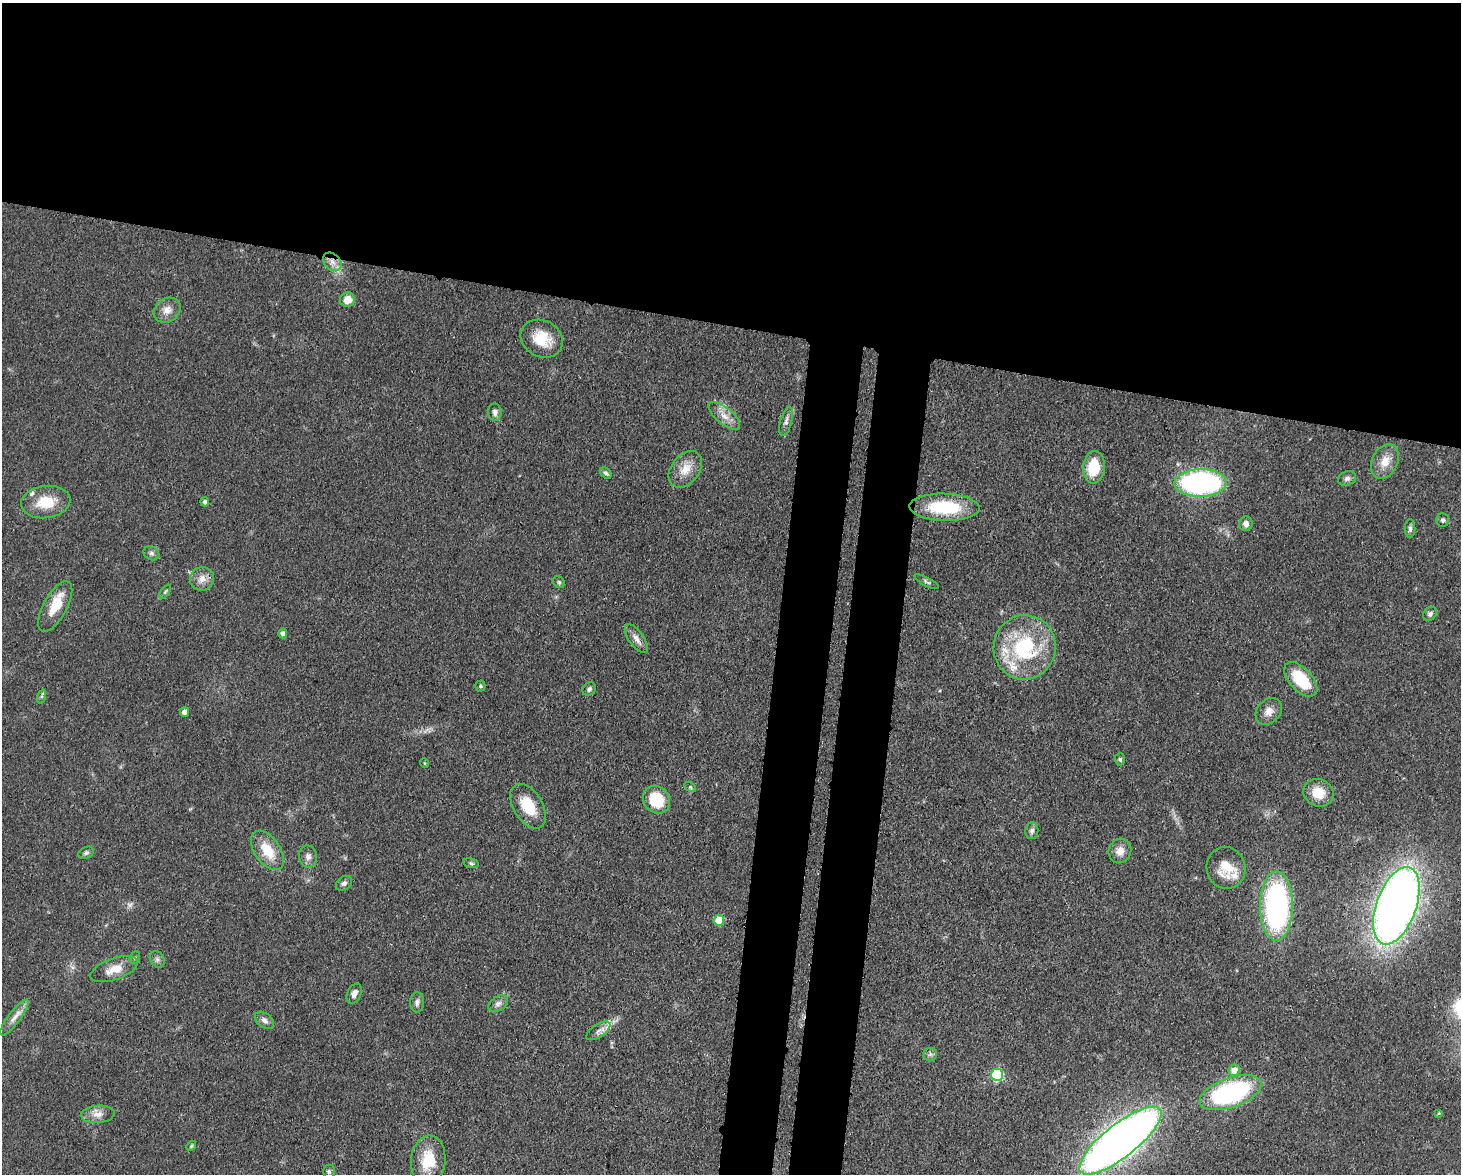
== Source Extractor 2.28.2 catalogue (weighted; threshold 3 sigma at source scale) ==
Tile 2 of 3 x 4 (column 2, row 1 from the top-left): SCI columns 1760-3218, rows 3595-4766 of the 4863 x 4839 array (HDU 1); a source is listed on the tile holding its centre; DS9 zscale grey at full resolution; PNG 1463 x 1176 px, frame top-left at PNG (2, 3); each listed source drawn as its Kron ellipse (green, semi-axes under 4 px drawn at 4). Shown black and unused: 33% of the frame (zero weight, under 3 of 4 exposures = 9% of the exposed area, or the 3 px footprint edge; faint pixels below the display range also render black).
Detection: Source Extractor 2.28.2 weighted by HDU 2 'WHT'; one run over the whole footprint, this tile lists its part. Background 0.0929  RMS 0.0046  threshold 0.0207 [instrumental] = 3 sigma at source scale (4.5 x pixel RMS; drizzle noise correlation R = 1.50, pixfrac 1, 0.05/0.05 arcsec/px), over >= 5 px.
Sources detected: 77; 1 too faint to see at this stretch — neither listed nor drawn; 5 inside a brighter listed object's ellipse — not listed separately; the other 71 listed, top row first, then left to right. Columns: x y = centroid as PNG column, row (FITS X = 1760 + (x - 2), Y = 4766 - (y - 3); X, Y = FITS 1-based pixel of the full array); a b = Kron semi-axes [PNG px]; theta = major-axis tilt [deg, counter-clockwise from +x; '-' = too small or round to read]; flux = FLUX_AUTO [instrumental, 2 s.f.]
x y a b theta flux
332 262 10 7 -45 3.2
347 300 7 7 - 5.1
167 310 14 11 33 4.2
542 339 22 18 -28 12
495 412 8 7 - 1.8
724 416 19 8 -39 4.8
786 421 15 6 75 2.2
1385 461 18 12 64 6.5
1094 467 16 11 85 14
685 469 20 14 52 7.3
606 473 7 4 -48 1.1
1347 478 9 7 24 1.7
1200 483 26 14 1 100
46 502 25 16 7 13
205 502 4 4 - 1.4
944 507 35 13 -2 27
1443 520 6 6 - 1
1246 524 7 6 - 2
1410 529 9 5 90 1.2
151 553 8 6 -31 1.3
202 579 12 11 - 3.9
559 582 6 5 - 0.82
927 582 14 4 -28 1.1
165 592 8 4 54 0.78
55 606 28 11 61 11
1430 614 8 6 45 1.1
283 634 5 4 - 2
636 639 17 7 -55 3.1
1025 647 32 31 - 42
1301 679 21 11 -47 17
480 686 5 5 - 0.65
589 689 7 6 - 1.3
42 696 7 4 71 0.73
1269 711 15 11 47 4.2
184 712 5 4 - 2.3
1120 759 6 5 - 0.85
424 763 5 3 - 0.41
690 787 6 4 -34 0.66
1318 793 15 13 -23 8.6
656 800 14 13 - 17
528 806 24 14 -59 13
1032 831 8 6 82 1.5
267 850 22 12 -55 11
1120 851 12 11 - 4.3
86 853 8 5 27 1
308 856 11 9 -78 2.4
471 863 8 4 -14 0.88
1226 868 21 19 -74 11
344 883 9 6 38 1.5
1276 906 35 16 90 110
1396 906 40 20 70 400
719 920 5 5 - 11
135 958 6 5 - 0.78
157 959 9 7 -58 1.5
114 969 25 10 19 7
354 994 10 7 65 2.5
417 1002 10 7 87 1.7
498 1004 11 7 33 2
14 1018 22 6 53 3.5
264 1020 11 7 -36 2.1
598 1031 14 6 34 2.6
930 1054 7 6 - 1.2
1234 1070 6 5 - 4.6
997 1075 6 6 - 44
1231 1093 32 14 19 75
1439 1113 4 4 - 0.48
98 1114 17 8 5 4
1120 1141 50 16 38 430
191 1146 5 4 - 0.62
428 1160 25 17 84 14
329 1172 7 6 - 0.99
Overlapping masked pixels (flux is a lower limit): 1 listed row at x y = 332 262